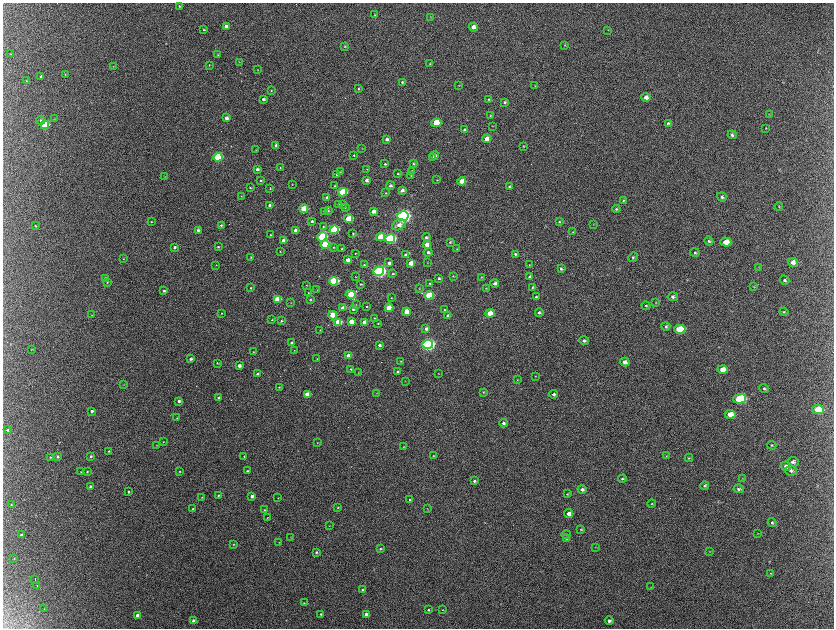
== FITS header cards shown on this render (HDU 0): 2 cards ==
NAXIS1  =                 1663 / length of data axis 1
NAXIS2  =                 1252 / length of data axis 2

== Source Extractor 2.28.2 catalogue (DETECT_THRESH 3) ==
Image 1663 x 1252 px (HDU 0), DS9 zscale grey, zoomed out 1/2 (1 PNG px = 2 x 2 image px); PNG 836 x 630 px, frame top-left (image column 2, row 1251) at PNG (3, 3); each listed source drawn as its Kron ellipse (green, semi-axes under 4 px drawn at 4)
Background 2170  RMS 33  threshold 98.1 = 3 sigma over >= 5 px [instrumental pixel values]
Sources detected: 317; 11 cannot appear on this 1/2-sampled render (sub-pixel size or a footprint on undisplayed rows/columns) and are neither listed nor drawn; the other 306 listed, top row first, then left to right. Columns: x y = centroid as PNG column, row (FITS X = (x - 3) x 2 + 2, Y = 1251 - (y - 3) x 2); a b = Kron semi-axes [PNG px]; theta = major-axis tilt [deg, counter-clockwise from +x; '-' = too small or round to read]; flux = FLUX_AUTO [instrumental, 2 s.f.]
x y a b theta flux
180 6 4 3 - 5.4e+03
374 15 4 3 - 4.2e+03
431 17 3 2 - 2.5e+03
226 26 4 3 - 3.9e+04
473 27 4 4 - 3.2e+04
204 30 3 3 - 5.0e+03
608 30 3 2 - 2.7e+03
565 45 4 3 - 4.8e+03
345 46 3 3 - 5.2e+03
11 54 3 2 - 3.2e+03
218 55 3 3 - 4.7e+03
239 62 3 2 - 2.8e+03
430 64 3 3 - 4.5e+03
209 65 3 2 - 2.8e+03
113 66 3 2 - 3.0e+03
258 70 3 2 - 2.5e+03
65 74 3 2 - 3.0e+03
41 77 3 3 - 1.2e+04
26 81 3 3 - 4.9e+03
402 82 4 3 - 7.4e+03
459 85 3 2 - 2.7e+03
535 86 3 3 - 3.5e+03
359 88 3 3 - 5.2e+03
271 91 3 3 - 5.7e+03
646 97 4 4 - 3.3e+04
263 99 4 3 - 1.4e+04
488 99 4 3 - 7.2e+03
505 102 3 3 - 8.6e+03
769 114 4 2 - 3.6e+03
490 116 3 3 - 5.5e+03
226 118 3 3 - 2.5e+04
54 119 3 2 - 2.4e+03
41 120 4 3 - 8.5e+03
436 123 5 4 - 2.2e+05
668 123 4 3 - 8.2e+03
45 125 4 4 - 3.3e+05
492 126 4 2 - 3.4e+03
766 128 3 2 - 4.0e+03
465 130 4 3 - 1.6e+04
732 135 4 4 - 1.2e+04
387 139 4 3 - 2.0e+04
487 139 4 3 - 5.5e+04
276 145 3 3 - 1.3e+04
523 146 3 3 - 5.2e+03
362 148 3 2 - 2.7e+03
256 150 3 2 - 2.6e+03
354 155 3 3 - 5.7e+03
435 155 4 4 - 2.2e+04
218 157 4 4 - 4.4e+05
432 158 3 2 - 4.9e+03
385 164 3 3 - 7.3e+03
413 164 4 3 - 7.7e+03
280 168 3 2 - 4.0e+03
257 169 3 3 - 1.6e+04
367 169 3 2 - 3.6e+03
412 171 4 4 - 1.1e+04
341 172 2 2 - 2.5e+03
398 174 3 3 - 6.5e+03
336 175 3 2 - 3.1e+03
411 175 3 2 - 3.3e+03
165 176 3 2 - 2.0e+03
366 180 3 3 - 2.0e+04
437 180 3 3 - 3.7e+03
261 181 3 2 - 6.6e+03
462 181 4 3 - 8.3e+04
292 184 3 2 - 3.4e+03
335 186 3 2 - 4.7e+03
390 186 4 4 - 1.6e+04
509 187 4 3 - 9.1e+03
250 188 3 3 - 5.8e+03
270 188 3 3 - 5.3e+03
402 190 4 3 - 2.4e+04
342 192 4 4 - 3.1e+05
386 193 3 3 - 4.4e+03
241 196 2 2 - 2.8e+03
722 197 5 4 - 1.3e+04
327 198 3 3 - 1.3e+04
623 200 4 3 - 6.2e+03
343 204 3 3 - 5.1e+03
270 205 3 3 - 3.3e+04
338 205 3 3 - 6.1e+03
779 206 4 3 - 5.0e+03
345 207 4 3 - 5.2e+03
304 209 4 4 - 2.2e+05
616 209 4 3 - 7.3e+03
324 211 3 3 - 6.4e+03
328 211 4 3 - 7.5e+03
373 211 3 3 - 4.1e+04
403 216 6 5 - 2.4e+06
349 219 4 3 - 1.7e+05
312 221 3 3 - 1.0e+04
151 222 3 2 - 3.9e+03
560 222 4 3 - 7.4e+03
593 224 3 3 - 3.7e+03
221 225 4 3 - 8.2e+03
399 225 7 5 25 4.3e+04
35 226 3 3 - 5.4e+03
323 226 3 3 - 4.5e+03
334 229 4 4 - 4.9e+05
198 230 3 3 - 1.2e+04
296 230 3 3 - 4.5e+04
573 232 2 2 - 2.2e+03
353 234 3 3 - 5.5e+03
271 235 3 2 - 4.4e+03
322 237 5 4 - 4.5e+05
380 237 4 4 - 1.7e+05
426 237 4 3 - 1.0e+04
390 239 5 4 - 7.8e+05
283 241 3 3 - 5.8e+04
709 241 4 4 - 1.1e+04
450 242 3 3 - 6.7e+03
726 242 5 4 - 9.9e+04
325 244 4 4 - 3.4e+05
427 245 4 3 - 6.5e+04
174 247 3 3 - 1.4e+04
218 247 3 2 - 7.0e+03
333 247 3 3 - 5.4e+03
342 248 3 3 - 5.6e+03
457 249 3 2 - 3.6e+03
280 251 3 2 - 3.6e+03
428 252 4 3 - 1.5e+04
355 253 3 2 - 3.8e+03
695 253 4 3 - 8.5e+03
515 254 4 3 - 9.2e+03
406 255 4 3 - 2.6e+04
251 257 3 2 - 4.2e+03
633 257 5 4 - 1.2e+04
123 259 2 2 - 3.0e+03
348 260 3 3 - 4.5e+04
793 262 5 4 - 4.0e+04
389 263 4 3 - 1.9e+04
411 263 4 3 - 9.3e+04
427 263 3 2 - 3.2e+03
216 265 3 2 - 2.7e+03
364 265 3 3 - 7.0e+03
529 265 3 2 - 2.8e+03
759 267 3 2 - 3.4e+03
561 269 4 3 - 1.0e+04
379 271 5 4 - 1.9e+06
393 274 3 3 - 6.4e+03
453 276 4 3 - 4.7e+03
355 277 3 2 - 2.7e+03
481 277 4 2 - 3.7e+03
530 277 4 3 - 8.8e+03
439 278 4 3 - 1.1e+04
105 279 3 3 - 1.6e+04
785 280 5 4 - 1.1e+04
334 281 4 4 - 5.2e+05
107 282 3 3 - 5.4e+03
430 283 3 3 - 5.9e+03
361 284 3 2 - 5.7e+03
495 284 4 3 - 2.5e+04
307 285 2 2 - 2.6e+03
754 286 4 3 - 4.4e+03
532 287 3 3 - 7.3e+03
250 288 2 2 - 6.0e+03
419 288 3 2 - 3.2e+03
486 288 4 3 - 5.1e+03
317 290 3 2 - 3.1e+03
164 291 3 3 - 1.4e+04
308 293 3 2 - 3.8e+03
351 294 5 4 - 1.9e+05
429 295 4 4 - 2.6e+05
536 297 4 3 - 7.8e+03
673 297 5 4 - 1.5e+04
391 298 3 3 - 3.8e+03
277 299 4 3 - 1.9e+05
310 300 3 2 - 7.4e+03
291 303 2 2 - 1.8e+03
656 303 4 3 - 4.3e+03
356 304 3 2 - 2.3e+03
366 306 3 2 - 5.0e+03
646 306 4 3 - 7.3e+03
343 308 4 3 - 6.1e+04
389 308 4 3 - 1.5e+05
353 309 3 3 - 1.1e+04
444 310 3 3 - 6.7e+03
406 312 4 4 - 8.3e+04
539 312 4 3 - 1.2e+04
784 312 4 4 - 7.8e+03
222 313 2 2 - 3.7e+03
490 313 4 3 - 1.3e+05
92 315 3 2 - 2.9e+03
333 315 4 3 - 2.0e+05
448 315 4 3 - 1.5e+04
374 318 3 3 - 6.6e+03
272 320 3 3 - 3.8e+03
281 321 3 3 - 7.1e+03
338 322 4 3 - 1.6e+05
351 322 4 3 - 7.7e+04
364 322 3 3 - 4.9e+04
378 323 3 3 - 5.0e+03
666 326 4 4 - 1.1e+04
426 329 4 3 - 1.7e+04
680 329 5 4 - 2.0e+05
320 330 2 2 - 2.5e+03
584 341 4 4 - 1.5e+04
292 343 3 2 - 1.4e+04
428 344 5 4 - 1.7e+06
379 345 3 3 - 1.4e+04
32 349 3 2 - 3.5e+03
294 350 2 2 - 2.0e+03
253 352 2 2 - 2.7e+03
348 356 4 3 - 6.9e+04
191 359 3 3 - 1.8e+04
317 359 3 2 - 5.0e+03
400 361 3 2 - 2.7e+03
625 362 5 4 - 3.2e+04
217 363 4 2 - 5.2e+03
239 366 3 3 - 3.0e+04
351 369 3 3 - 5.5e+03
723 369 5 4 - 8.2e+04
398 372 3 3 - 1.3e+04
358 373 2 2 - 3.0e+03
438 373 2 2 - 2.5e+03
257 374 3 2 - 1.1e+04
536 376 3 2 - 2.5e+03
517 380 3 2 - 3.0e+03
405 381 3 2 - 2.9e+03
124 384 3 2 - 2.6e+03
279 387 3 3 - 4.0e+03
764 388 5 4 - 1.2e+04
483 392 4 4 - 8.0e+03
377 393 3 1 - 2.5e+03
307 394 4 3 - 7.9e+04
553 394 4 4 - 1.3e+04
218 398 3 2 - 1.1e+04
740 399 6 5 - 4.4e+05
179 401 3 3 - 2.1e+04
818 410 6 4 -7 1.9e+05
92 411 3 3 - 1.6e+04
730 414 5 4 - 1.0e+05
177 418 3 3 - 4.3e+03
504 423 4 3 - 1.7e+04
8 430 4 3 - 6.6e+03
163 442 3 2 - 3.1e+03
317 443 3 2 - 3.3e+03
157 445 3 2 - 3.1e+03
772 445 5 4 - 9.2e+03
404 447 3 2 - 3.6e+03
109 451 2 2 - 4.5e+03
57 456 3 3 - 9.7e+03
91 456 3 3 - 9.0e+03
244 456 3 3 - 4.2e+03
434 456 3 3 - 4.3e+03
667 456 4 3 - 4.0e+03
50 457 3 2 - 4.6e+03
689 458 4 3 - 6.8e+03
793 462 5 5 - 2.3e+04
786 466 5 4 - 2.7e+04
87 471 3 3 - 5.9e+03
180 471 3 2 - 3.3e+03
247 471 3 3 - 1.0e+04
791 471 6 5 - 1.9e+04
81 472 3 3 - 3.7e+03
742 478 3 3 - 3.7e+03
622 479 4 3 - 1.0e+04
474 481 4 4 - 1.3e+04
90 486 3 3 - 1.0e+04
705 486 4 4 - 1.0e+04
582 489 4 4 - 1.9e+04
739 489 5 4 - 1.4e+04
128 492 3 2 - 8.2e+03
567 494 4 3 - 5.5e+03
218 495 3 3 - 8.0e+03
252 496 3 3 - 3.3e+04
202 497 3 2 - 3.1e+03
278 498 2 2 - 2.7e+03
410 500 3 3 - 6.7e+03
11 504 3 2 - 3.4e+03
652 504 4 3 - 5.7e+03
338 507 3 3 - 5.1e+03
193 509 3 3 - 7.2e+03
427 509 4 2 - 2.9e+03
264 510 3 3 - 6.4e+03
569 513 4 3 - 4.4e+04
267 518 3 2 - 3.0e+03
772 522 4 4 - 1.1e+04
329 526 3 2 - 1.9e+03
581 529 4 3 - 7.2e+03
758 533 3 2 - 2.8e+03
566 534 5 4 - 8.9e+03
21 535 3 3 - 1.4e+04
291 537 3 2 - 2.4e+03
566 539 4 3 - 6.5e+03
279 542 2 2 - 2.4e+03
233 544 3 3 - 4.0e+03
595 547 3 2 - 2.8e+03
380 549 4 3 - 8.9e+03
316 552 3 3 - 8.7e+03
709 552 3 2 - 2.5e+03
14 558 3 2 - 3.4e+03
771 573 3 3 - 4.7e+03
35 579 3 1 - 4.0e+03
37 586 2 1 - 7.0e+03
651 587 3 2 - 3.9e+03
362 590 3 3 - 6.3e+03
304 603 3 3 - 5.2e+03
44 609 3 2 - 2.3e+03
428 610 4 3 - 8.8e+03
443 610 4 2 - 4.4e+03
321 614 3 3 - 8.6e+03
366 614 4 3 - 2.4e+04
137 615 3 3 - 3.4e+04
194 621 4 3 - 3.9e+04
609 621 4 3 - 1.9e+04
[11 sub-pixel or undisplayed-footprint detections neither listed nor drawn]